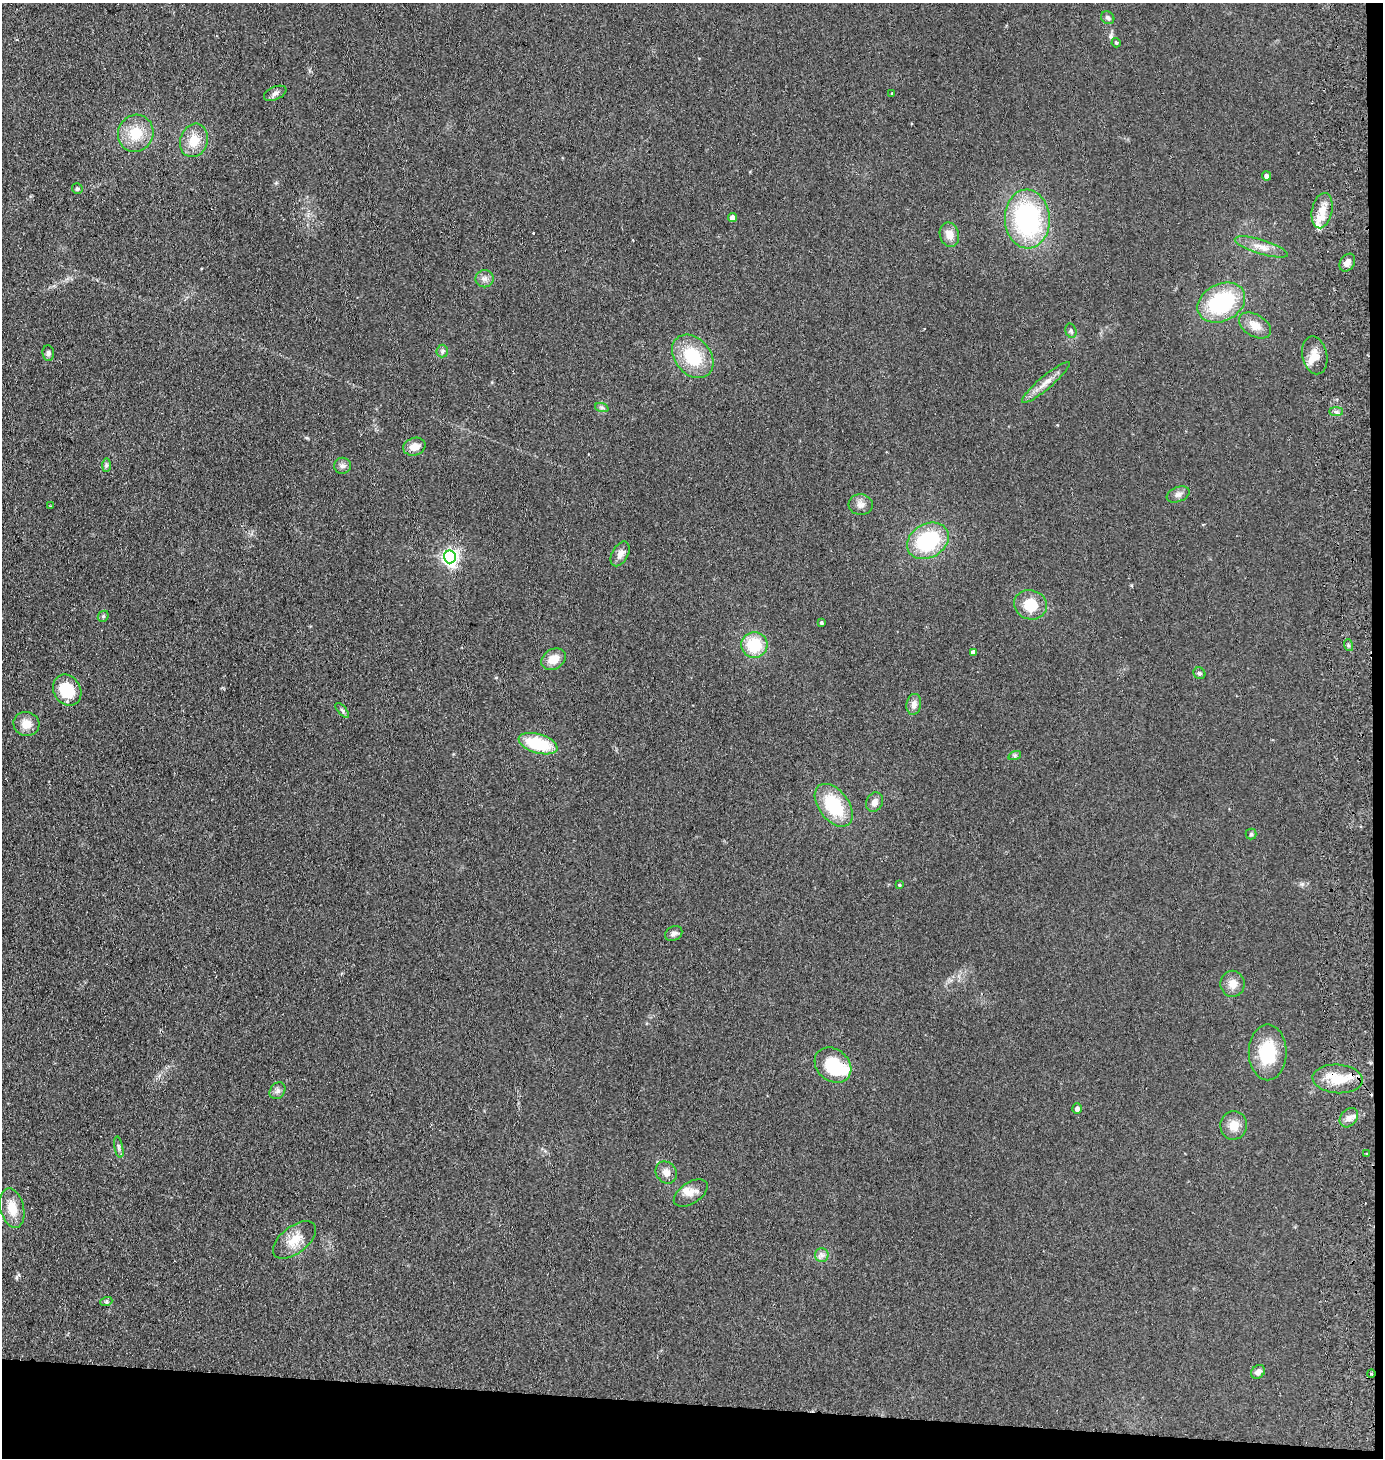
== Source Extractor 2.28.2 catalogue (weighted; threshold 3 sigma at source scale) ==
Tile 9 of 3 x 3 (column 3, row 3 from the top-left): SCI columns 2921-4301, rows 5-1460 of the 4503 x 4376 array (HDU 1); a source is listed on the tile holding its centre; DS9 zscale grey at full resolution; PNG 1385 x 1460 px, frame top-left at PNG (2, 3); each listed source drawn as its Kron ellipse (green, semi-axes under 4 px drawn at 4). Shown black and unused: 5% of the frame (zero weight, under 2 of 3 exposures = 3% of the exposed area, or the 3 px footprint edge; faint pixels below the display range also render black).
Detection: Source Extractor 2.28.2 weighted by HDU 2 'WHT'; one run over the whole footprint, this tile lists its part. Background 0.14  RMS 0.011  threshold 0.0495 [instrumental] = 3 sigma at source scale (4.5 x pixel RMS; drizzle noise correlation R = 1.50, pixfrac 1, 0.05/0.05 arcsec/px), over >= 5 px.
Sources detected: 79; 1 inside a brighter object's white glare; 3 cosmic-ray / hot-pixel residue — neither listed nor drawn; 4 inside a brighter listed object's ellipse — not listed separately; the other 71 listed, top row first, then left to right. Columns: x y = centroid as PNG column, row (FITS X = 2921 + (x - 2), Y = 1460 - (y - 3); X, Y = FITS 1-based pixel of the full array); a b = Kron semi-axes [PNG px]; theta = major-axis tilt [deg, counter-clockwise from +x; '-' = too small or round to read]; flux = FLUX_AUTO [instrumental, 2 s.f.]
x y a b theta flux
1108 18 7 6 - 2.4
1116 43 5 4 - 1.7
275 93 12 6 24 3.7
892 93 4 3 - 0.91
136 133 19 17 61 29
194 140 17 13 72 20
1266 176 4 4 - 4.2
77 189 5 5 - 1.9
1322 211 18 10 79 15
732 217 4 4 - 8.1
1027 219 29 22 -87 160
949 235 12 9 -74 10
1261 247 27 7 -17 12
1347 263 9 7 57 6
484 279 9 8 - 4.9
1221 303 25 18 27 92
1255 325 17 11 -32 13
1071 331 7 5 -75 2.2
442 351 6 5 - 2.3
48 353 8 6 -82 2.7
1315 355 19 12 -78 12
693 356 24 18 -50 50
1046 382 30 6 40 11
602 408 7 4 -19 2.1
1336 412 7 4 0 2.6
414 447 11 8 17 11
106 465 7 4 90 2.1
342 466 8 8 - 4
1178 494 12 7 21 4.6
861 505 12 10 -5 6.6
51 506 3 3 - 0.93
928 541 22 17 30 83
620 554 13 8 61 6.9
450 557 6 6 - 330
1030 605 17 14 -18 31
103 616 6 5 - 1.6
821 623 3 3 - 1.8
754 645 13 13 - 40
1348 645 6 3 -72 1.7
973 652 4 4 - 5
553 659 13 9 30 15
1199 673 6 5 - 2.5
67 690 16 13 -59 38
914 704 10 7 81 6.2
342 710 9 4 -49 2.2
26 724 13 12 - 13
538 744 20 9 -16 53
1015 755 6 4 19 2
874 802 10 8 66 6.1
834 805 24 15 -53 57
1251 834 5 5 - 2.1
899 885 4 3 - 1.1
674 933 9 7 32 4.2
1233 984 13 12 - 10
1268 1052 28 19 -90 47
833 1065 20 16 -40 35
1338 1079 25 14 -4 25
278 1091 9 7 54 3.9
1077 1108 5 4 - 4.3
1349 1118 11 8 50 5.8
1234 1125 14 13 - 13
119 1147 11 3 -79 2.4
1367 1154 3 3 - 2.5
666 1172 12 10 -48 7.8
691 1193 19 10 33 9.9
12 1208 20 11 -76 19
294 1240 25 13 38 19
822 1255 7 6 - 3.7
106 1302 6 4 19 1.6
1258 1372 8 6 45 5.8
1371 1373 4 3 - 1.1
Overlapping masked pixels (flux is a lower limit): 1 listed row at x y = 1338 1079